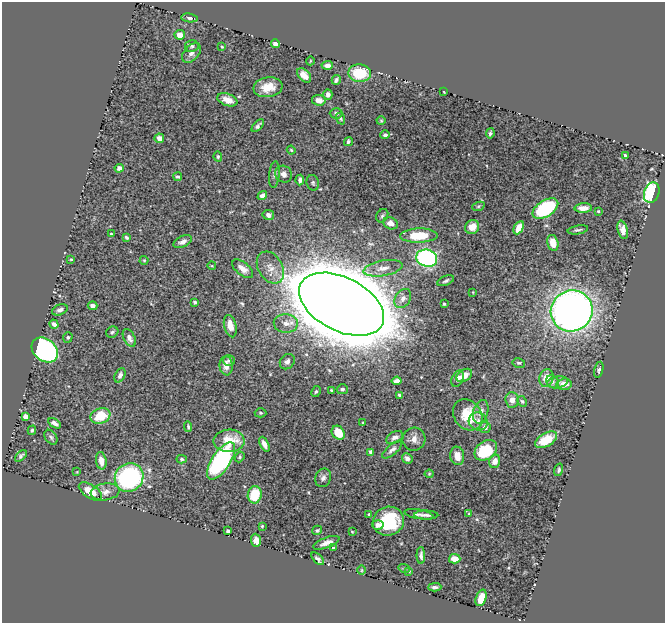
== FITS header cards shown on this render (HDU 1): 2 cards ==
NAXIS1  =                  663
NAXIS2  =                  621

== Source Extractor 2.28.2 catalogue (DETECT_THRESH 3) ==
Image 663 x 621 px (HDU 1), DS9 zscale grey, 1 PNG px = 1 image px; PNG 667 x 625 px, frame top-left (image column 1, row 621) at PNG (2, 2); each listed source drawn as its Kron ellipse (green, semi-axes under 4 px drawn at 4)
Background 1.41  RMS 0.03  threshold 0.0897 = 3 sigma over >= 5 px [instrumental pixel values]
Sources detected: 151; all 151 listed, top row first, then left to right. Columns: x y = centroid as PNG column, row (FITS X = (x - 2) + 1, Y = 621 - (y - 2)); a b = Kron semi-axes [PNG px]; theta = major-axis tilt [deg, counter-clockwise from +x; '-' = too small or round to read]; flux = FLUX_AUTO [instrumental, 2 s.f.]
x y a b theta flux
189 18 8 4 -7 4.5
180 35 5 5 - 16
276 44 4 4 - 12
192 46 7 6 - 4.6
222 47 4 3 - 2
192 53 11 7 47 10
310 61 4 3 - 1.5
327 65 6 4 2 10
360 73 11 9 -2 66
304 75 8 5 -47 16
336 80 5 3 - 3.9
268 87 14 10 8 31
444 92 3 2 - 1.2
328 94 5 4 - 7.8
227 100 10 6 -20 22
319 100 7 5 -7 15
336 113 6 5 - 5.8
341 119 6 4 -71 2.5
381 121 4 4 - 2.1
258 126 8 3 46 5.6
490 133 5 3 - 4.2
385 135 5 4 - 4.2
159 138 5 5 - 13
348 142 4 3 - 4.1
291 150 4 4 - 2.7
625 155 3 3 - 2.8
218 157 5 4 - 2.7
119 168 4 4 - 9.3
274 174 13 5 84 6.9
283 174 9 8 - 11
178 177 4 3 - 3.4
300 180 5 3 - 6.2
313 183 8 6 -75 4.4
652 192 10 7 72 230
262 196 5 4 - 9.3
478 206 6 4 21 3
583 208 9 4 2 17
545 209 14 8 32 210
598 211 3 3 - 1.8
268 215 6 5 - 9.4
382 216 7 5 56 3.9
390 223 7 6 - 13
472 227 7 6 - 25
519 228 7 4 62 22
578 230 10 4 10 3.9
623 230 9 5 -76 13
111 234 4 3 - 2.3
419 236 18 7 2 72
126 237 4 3 - 3.6
183 242 10 5 26 9.1
553 243 8 5 -77 27
427 258 10 8 -16 440
71 259 4 3 - 2.4
144 260 4 4 - 2.1
212 266 4 3 - 1.6
270 267 17 12 -59 24
383 268 20 7 10 19
243 269 12 6 -39 15
446 281 9 4 23 4.9
473 292 3 3 - 1.4
403 298 10 7 58 12
195 302 4 3 - 5.1
341 304 45 27 -27 20000
444 304 3 3 - 2.6
93 306 5 4 - 8.3
60 310 8 5 22 7.2
572 311 21 20 - 1600
286 323 12 9 -4 18
54 324 5 4 - 8.2
230 326 11 6 -76 22
112 332 6 5 - 4.2
68 337 5 4 - 2.9
129 338 9 5 -63 9.8
45 350 14 11 -40 440
229 360 6 5 - 4.3
287 362 8 6 50 7.1
519 363 6 4 -12 3.5
226 366 9 6 -84 17
599 370 8 4 76 5.3
120 375 7 5 64 7.2
464 375 8 5 33 18
546 378 9 7 74 28
458 379 8 5 64 7.3
397 381 5 4 - 12
552 382 7 5 -46 6
557 382 10 6 10 7.2
564 384 8 5 4 20
342 389 5 5 - 5.8
332 391 3 3 - 3.1
316 392 6 4 61 3.3
400 395 4 3 - 3.6
512 400 8 7 - 12
522 401 6 4 -61 3
481 412 12 7 74 12
261 413 6 4 -3 3.1
468 415 17 13 -54 54
25 416 4 4 - 18
100 416 10 7 20 54
478 421 9 9 - 10
55 423 7 4 -33 7.1
363 423 3 2 - 2.1
188 427 5 3 - 2.8
485 427 6 5 - 9
32 430 5 3 - 2.7
338 433 7 6 - 48
51 437 8 5 -55 4
395 437 9 5 29 9.6
414 439 11 11 - 14
546 440 12 6 30 39
229 441 15 11 1 44
264 444 8 4 -63 12
392 450 12 5 40 7.9
486 450 12 9 36 97
371 452 4 3 - 5.7
21 456 7 4 43 4.1
457 456 9 7 -81 19
239 457 6 4 52 2.8
407 458 6 5 - 8.5
182 459 5 4 - 3.3
101 461 9 5 -82 18
221 461 21 9 57 330
495 461 7 5 72 14
559 470 6 4 72 3.4
77 472 4 4 - 1.6
429 474 4 4 - 2.2
129 477 15 14 - 300
323 478 9 7 66 7.6
90 491 13 6 -34 31
105 492 14 8 8 15
255 495 9 7 81 55
369 514 3 3 - 2.7
419 514 14 4 -9 6.9
469 514 4 3 - 2.7
426 515 12 4 0 6.3
388 521 16 14 23 100
378 525 6 5 - 11
262 526 3 3 - 2.3
317 530 5 4 - 3.7
228 531 4 3 - 3.7
352 532 3 3 - 1.7
256 540 7 5 -86 12
326 543 14 5 21 12
333 548 3 3 - 2.2
421 555 8 3 -88 5.7
318 559 8 4 -43 5
455 559 6 4 -3 17
404 568 6 4 -17 2.4
361 570 5 3 - 1.8
409 571 4 3 - 2.3
435 587 6 3 2 5
481 598 8 5 71 25